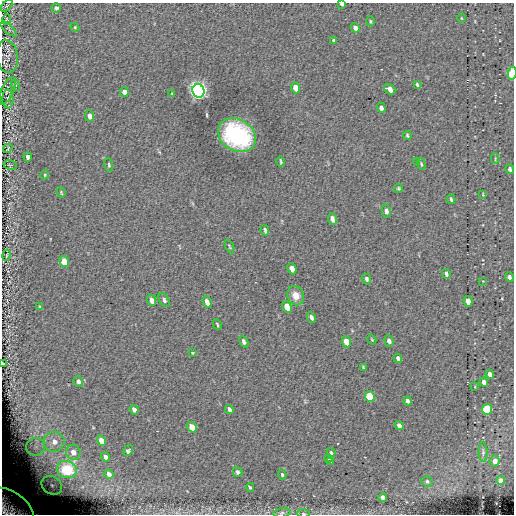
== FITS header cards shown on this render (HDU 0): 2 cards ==
NAXIS1  =                  512
NAXIS2  =                  512

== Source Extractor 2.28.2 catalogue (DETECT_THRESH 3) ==
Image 512 x 512 px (HDU 0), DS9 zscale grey, 1 PNG px = 1 image px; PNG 516 x 516 px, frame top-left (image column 1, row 512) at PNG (2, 3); each listed source drawn as its Kron ellipse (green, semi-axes under 4 px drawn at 4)
Background 0.0823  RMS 4.1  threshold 12.4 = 3 sigma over >= 5 px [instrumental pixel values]
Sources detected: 101; all 101 listed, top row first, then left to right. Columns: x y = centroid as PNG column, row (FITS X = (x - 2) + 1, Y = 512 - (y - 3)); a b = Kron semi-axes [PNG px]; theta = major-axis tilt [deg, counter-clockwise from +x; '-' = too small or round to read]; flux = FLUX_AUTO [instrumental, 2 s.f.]
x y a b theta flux
342 4 4 3 - 830
7 6 7 3 44 280
56 8 4 4 - 850
461 18 4 3 - 230
6 19 5 4 - 390
370 21 5 3 - 330
75 27 4 4 - 300
355 28 5 4 - 1300
9 29 10 3 -41 390
334 40 4 3 - 480
7 57 16 10 -82 1800
512 73 6 4 82 5800
417 84 4 2 - 410
15 85 6 4 -71 340
295 88 6 4 -71 2700
390 89 6 4 -40 1900
7 91 14 6 66 740
198 91 7 6 - 120000
124 92 5 4 - 1700
172 94 4 2 - 300
8 99 9 5 -88 750
381 108 5 4 - 1200
89 116 5 4 - 1600
237 135 20 15 -30 34000
407 135 4 3 - 390
8 148 5 2 - 250
28 157 4 3 - 850
495 159 5 4 - 300
281 161 5 3 - 390
417 161 3 2 - 360
421 164 6 4 -69 380
10 165 7 5 -13 460
109 165 7 3 -77 410
510 169 5 4 - 750
45 175 4 4 - 280
399 188 4 4 - 400
61 192 5 3 - 320
483 194 3 3 - 220
451 199 5 3 - 430
386 211 6 4 -77 970
332 219 6 4 -70 1300
265 230 5 3 - 500
229 246 7 3 -66 310
6 255 6 3 80 220
64 262 6 4 -73 5700
292 269 6 4 -67 1600
446 274 5 3 - 620
509 277 4 4 - 800
366 279 5 4 - 540
483 281 2 2 - 150
296 296 10 8 -68 2800
152 300 6 4 -67 1800
164 300 7 4 -60 790
468 301 5 4 - 2100
207 302 6 4 -69 1700
40 307 3 3 - 350
287 307 6 4 -68 4300
311 318 5 3 - 750
217 324 5 3 - 310
372 340 5 3 - 260
389 341 6 4 -69 960
244 342 6 4 -66 850
346 342 6 4 -64 4200
192 352 3 3 - 470
398 358 5 3 - 690
3 364 3 2 - 320
363 367 3 2 - 240
490 374 4 4 - 1200
78 381 5 4 - 880
484 382 4 4 - 1200
475 387 3 2 - 180
370 396 5 4 - 12000
408 401 4 3 - 890
229 409 5 3 - 1000
487 409 5 5 - 15000
134 410 5 3 - 1100
399 426 5 4 - 1200
192 427 5 4 - 5600
102 441 5 4 - 5400
54 442 10 10 - 3100
36 447 9 9 - 1900
128 450 5 4 - 1100
73 452 7 7 - 2700
483 452 10 4 90 530
331 453 5 4 - 470
105 457 5 4 - 1300
328 459 3 2 - 360
495 461 5 5 - 1700
330 462 3 2 - 340
67 469 10 8 -22 36000
238 472 5 4 - 650
109 474 5 4 - 1200
282 475 5 4 - 490
500 480 4 4 - 1200
427 481 6 5 - 610
52 485 11 9 -34 2100
250 487 4 2 - 390
383 497 4 4 - 1500
10 507 26 15 -34 12000
282 513 8 4 8 670
303 513 6 4 -5 450
At the frame edge (FLAGS 8, measured only in part): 6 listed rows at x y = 342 4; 512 73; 3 364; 10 507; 282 513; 303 513